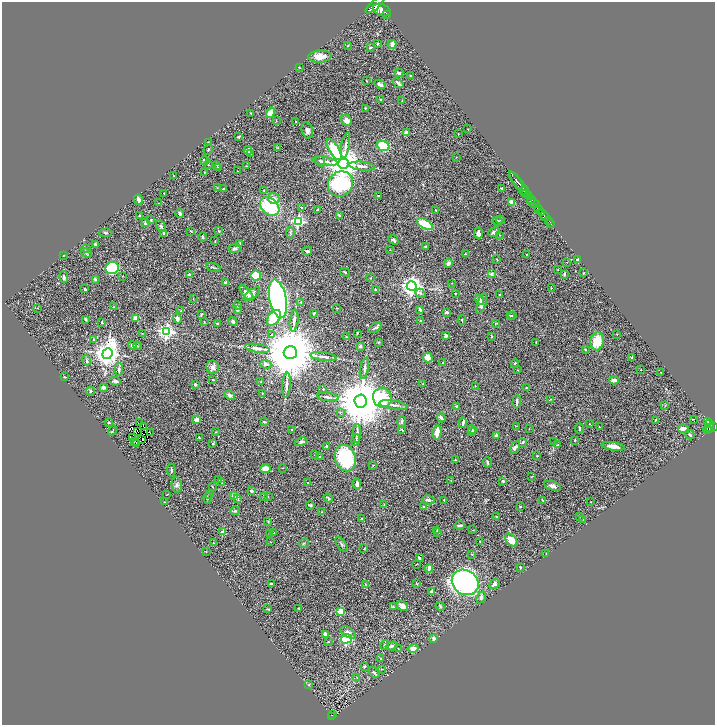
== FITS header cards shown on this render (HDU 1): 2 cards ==
NAXIS1  =                 1426
NAXIS2  =                 1446

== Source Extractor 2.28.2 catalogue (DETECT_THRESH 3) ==
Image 1426 x 1446 px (HDU 1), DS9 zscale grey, zoomed out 1/2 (1 PNG px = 2 x 2 image px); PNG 717 x 727 px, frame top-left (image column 2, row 1446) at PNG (2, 2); each listed source drawn as its Kron ellipse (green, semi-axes under 4 px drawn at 4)
Background 0.806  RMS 0.027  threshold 0.0807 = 3 sigma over >= 5 px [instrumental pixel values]
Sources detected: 411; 45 cannot appear on this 1/2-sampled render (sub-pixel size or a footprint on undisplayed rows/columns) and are neither listed nor drawn; the other 366 listed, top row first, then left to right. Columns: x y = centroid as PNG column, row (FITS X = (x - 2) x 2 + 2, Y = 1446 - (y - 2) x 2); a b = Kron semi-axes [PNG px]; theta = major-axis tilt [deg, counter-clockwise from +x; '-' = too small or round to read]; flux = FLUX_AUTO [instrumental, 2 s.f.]
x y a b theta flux
375 5 12 4 41 3500
382 10 9 6 -21 580
387 15 2 1 - 75
377 44 4 3 - 4.8
392 44 4 3 - 33
348 46 3 3 - 4.1
371 48 3 2 - 5.7
320 56 12 6 3 49
299 67 3 2 - 3
399 73 4 2 - 10
410 76 2 2 - 2.6
366 81 3 2 - 2.7
398 83 6 2 -39 18
380 84 6 4 -25 11
380 99 2 2 - 3.2
402 100 3 2 - 2.2
365 108 3 3 - 4.2
251 113 3 2 - 3.5
270 113 5 4 - 52
346 120 6 5 - 28
276 121 2 2 - 1.7
296 122 2 2 - 3.5
467 129 2 1 - 1.6
307 130 8 5 -78 17
406 133 3 3 - 42
458 134 2 2 - 1.7
239 137 3 2 - 11
208 142 3 2 - 2.5
345 145 13 3 80 18
383 146 6 4 -22 280
278 148 3 2 - 1.8
334 149 12 5 -59 200
208 150 5 2 - 3.9
248 150 4 3 - 24
250 154 3 2 - 2.9
456 157 2 2 - 1.7
204 160 5 3 - 7.4
320 161 5 3 - 7.5
325 161 13 4 -8 21
343 164 5 5 - 12000
208 165 3 2 - 2.6
217 165 3 2 - 5
246 166 2 2 - 2.4
362 166 13 3 -6 18
218 168 4 2 - 3.9
237 171 2 2 - 1.7
204 172 3 2 - 3
174 176 2 2 - 1.6
516 181 10 2 -55 1200
340 184 13 12 - 520
521 186 18 2 -51 1100
217 188 3 2 - 2.5
223 189 3 2 - 3.3
502 189 3 2 - 3.2
264 190 3 3 - 3.7
524 191 4 2 - 400
164 193 2 2 - 2.7
525 193 4 2 - 300
528 195 4 3 - 510
378 196 2 2 - 3.7
274 199 6 5 - 30
531 199 4 3 - 310
139 200 5 3 - 15
512 202 3 3 - 45
158 203 2 2 - 1.7
533 203 7 3 -29 710
270 206 11 8 -41 320
538 207 4 2 - 1200
302 208 3 3 - 7.1
539 209 4 2 - 630
318 210 3 2 - 8.5
436 210 2 2 - 3
180 213 5 3 - 11
542 213 3 3 - 510
139 215 2 2 - 3
339 215 4 2 - 3.8
545 216 5 2 - 870
150 220 3 3 - 3.8
501 220 4 3 - 4.5
548 220 3 2 - 150
298 221 4 4 - 670
498 221 5 4 - 11
146 223 3 2 - 27
425 224 9 4 -30 150
551 224 2 2 - 130
161 226 6 4 -61 8.1
191 231 4 2 - 3.6
219 231 2 2 - 5.9
494 232 6 2 24 13
106 233 7 4 2 8.5
164 233 3 3 - 8.8
290 233 6 2 -88 6.4
478 233 5 3 - 24
499 235 2 2 - 2.5
203 237 4 3 - 8.3
393 240 5 3 - 9.3
215 241 3 2 - 2.2
240 244 4 3 - 5.5
95 245 3 2 - 10
425 246 3 2 - 4
86 248 4 3 - 4.2
235 248 6 4 8 12
390 250 2 1 - 1.2
307 251 4 3 - 11
86 253 6 4 -28 8
465 254 3 3 - 2.9
527 254 2 2 - 2.1
63 255 2 1 - 1.6
497 260 3 1 - 2.3
578 260 4 3 - 7.9
567 262 2 2 - 2.3
448 263 5 3 - 19
213 267 7 2 -17 6.6
112 268 7 6 - 350
558 269 2 1 - 1.7
345 272 5 2 - 4.8
583 273 2 2 - 3.9
491 274 2 2 - 38
564 274 4 2 - 6.9
189 275 3 3 - 12
122 276 3 2 - 2.2
256 276 5 5 - 190
64 277 6 3 -80 9.1
371 278 3 2 - 2.9
95 279 3 2 - 12
226 283 3 3 - 32
452 283 2 1 - 1.2
412 286 5 4 - 3300
551 288 2 2 - 2.4
85 289 3 2 - 5.9
375 289 3 2 - 5.9
246 293 9 4 -52 25
420 293 5 3 - 8.1
455 293 2 2 - 2.5
252 294 9 3 35 12
499 294 2 1 - 2.6
193 298 2 2 - 2.1
278 299 19 8 -78 2600
480 300 5 3 - 28
301 302 3 2 - 3.8
482 304 11 3 72 25
237 305 4 4 - 7
113 307 2 2 - 1.6
37 308 2 2 - 1.8
337 308 2 2 - 2.4
420 309 4 3 - 9.8
237 310 3 3 - 6.8
181 311 3 2 - 4.4
447 312 3 2 - 9.7
314 313 3 2 - 6.2
201 314 4 2 - 4.3
510 315 4 2 - 6.9
512 315 2 2 - 3.4
136 318 4 3 - 31
274 318 9 5 53 200
85 319 4 3 - 6.3
177 319 5 3 - 21
421 320 3 2 - 6.9
462 320 4 3 - 4.7
233 321 4 3 - 13
294 321 11 3 83 15
102 322 2 2 - 7.6
204 322 3 1 - 2.1
218 323 2 2 - 4
496 323 4 2 - 3.3
375 328 7 3 32 9.2
166 331 4 4 - 1300
142 333 3 2 - 1.8
357 333 3 2 - 3.3
617 334 2 1 - 2.4
271 335 3 2 - 2.8
446 336 4 4 - 9.2
492 336 4 2 - 2.6
346 337 3 2 - 4.4
93 339 3 2 - 3.9
597 341 9 7 84 130
378 342 3 3 - 3.8
536 342 3 2 - 2.1
132 345 4 4 - 13
137 346 4 3 - 5.6
360 346 2 2 - 41
257 348 12 3 -8 21
585 349 4 2 - 3.9
290 353 6 6 - 51000
107 354 5 5 - 5900
323 357 13 3 -7 20
632 357 4 2 - 6.9
428 358 5 4 - 42
86 360 5 3 - 7.9
443 363 3 2 - 2.9
515 363 4 3 - 4.1
266 364 5 4 - 24
213 367 7 6 - 20
364 368 11 3 79 14
119 369 6 4 86 13
518 370 2 2 - 2.5
641 370 2 1 - 1.3
661 373 4 1 - 2.2
64 377 2 2 - 3.1
213 380 2 2 - 2.3
614 380 5 3 - 19
115 381 6 3 -12 15
261 381 3 2 - 2.8
423 384 3 2 - 2.5
195 385 3 3 - 11
286 385 12 3 85 19
475 386 3 2 - 2.2
103 387 3 2 - 25
526 388 2 2 - 3.2
323 389 2 1 - 2.5
90 391 4 3 - 4.4
262 393 2 1 - 1.4
230 395 5 3 - 11
328 397 11 3 -6 13
382 398 10 9 - 710
550 399 3 2 - 3.5
361 401 6 6 - 36000
517 402 6 2 88 11
393 405 14 3 -9 20
665 405 3 2 - 3.6
456 406 3 2 - 4.5
340 413 3 2 - 2.4
441 418 4 3 - 12
693 419 2 1 - 6.6
197 420 4 3 - 24
655 420 3 2 - 2.5
708 421 4 2 - 170
264 422 3 2 - 7.6
402 422 6 3 86 8.4
109 423 4 2 - 4.8
139 423 2 1 - 2
463 423 5 2 - 15
590 424 3 2 - 1.6
709 424 2 2 - 140
143 426 2 1 - 1.1
516 426 2 2 - 2.3
599 427 2 2 - 2.4
529 428 2 2 - 2.1
580 428 6 3 88 6.2
709 428 2 2 - 220
712 428 6 4 17 420
472 429 4 3 - 5.3
683 429 5 3 - 40
707 429 4 3 - 260
291 430 2 2 - 1.6
402 430 4 3 - 5.9
112 431 5 2 - 4
138 431 3 1 - 0.61
216 432 3 2 - 2.3
437 432 7 3 80 66
472 432 4 4 - 7.6
150 433 2 1 - 2.6
357 433 9 3 88 14
496 435 2 2 - 12
690 435 5 3 - 9.5
133 437 2 1 - 2.1
199 437 2 2 - 3.9
142 439 2 1 - 1.3
356 440 6 3 82 7.8
575 440 3 2 - 2.6
554 441 3 2 - 2.5
134 442 3 1 - 1.5
301 442 6 3 13 15
523 442 4 3 - 6
136 443 2 1 - 150
213 444 3 2 - 3.6
558 445 3 2 - 2.6
326 446 3 2 - 8
613 446 11 3 -9 53
515 447 7 4 59 15
314 455 2 1 - 1.5
319 456 3 2 - 3.3
537 456 2 2 - 5.9
345 458 13 10 -69 380
455 460 3 2 - 3.1
487 462 5 2 - 6
373 465 2 2 - 3.4
283 468 3 2 - 1.6
265 469 5 4 - 68
171 470 7 3 -84 8.1
532 476 4 2 - 2.4
218 480 2 2 - 2.6
451 481 2 2 - 1.7
503 481 4 3 - 5.8
222 483 2 1 - 1.4
308 483 2 2 - 2.8
357 484 5 3 - 15
177 485 7 5 -81 13
553 486 8 4 -17 22
212 487 3 2 - 3.2
251 491 3 2 - 15
209 494 2 2 - 2.1
166 495 2 1 - 1.8
234 496 2 2 - 87
263 496 3 2 - 2
268 497 3 1 - 1.5
208 498 6 3 -90 6.8
328 498 5 3 - 5.7
238 499 4 3 - 4.1
428 500 6 3 -13 17
444 500 2 2 - 2
542 500 4 3 - 5.1
164 502 2 1 - 2
591 502 2 1 - 2.3
310 505 4 3 - 7.8
384 505 3 2 - 2.2
423 506 3 3 - 3.9
520 506 3 2 - 4.2
235 511 5 4 - 7.6
322 512 3 2 - 3.3
497 517 3 2 - 2.7
579 517 3 2 - 2.7
362 518 3 2 - 3.6
582 519 2 2 - 1.8
268 521 3 2 - 3.1
459 525 5 2 - 9.2
437 530 4 2 - 2.8
473 530 3 2 - 2.2
223 532 2 2 - 77
274 532 3 2 - 2
438 532 3 3 - 4.6
269 534 4 2 - 2.3
511 540 7 5 -47 79
270 542 2 2 - 1.6
480 542 2 2 - 3.8
213 543 2 2 - 1.8
304 543 5 2 - 4.8
342 544 8 3 -55 7.9
364 548 3 2 - 3.8
206 552 2 2 - 1.9
546 553 2 2 - 1.7
472 554 3 3 - 4.4
419 558 3 2 - 4
416 564 3 1 - 1.9
520 567 4 2 - 4.4
429 568 4 3 - 38
465 582 14 12 -33 1600
417 583 3 2 - 2.3
271 584 3 2 - 6.1
365 584 3 2 - 2.6
495 584 5 4 - 15
431 592 3 3 - 9
481 597 6 4 64 11
403 606 6 4 -32 26
440 606 5 3 - 4.4
393 607 3 3 - 3.4
298 608 2 1 - 2.2
267 609 3 2 - 3.3
341 611 3 3 - 160
348 632 8 5 -33 20
326 634 4 3 - 24
434 638 4 3 - 12
346 639 5 4 - 360
328 642 3 2 - 3.4
384 645 5 2 - 4.6
392 646 6 3 19 11
398 649 2 1 - 2.3
413 649 5 3 - 32
381 659 3 2 - 3.4
364 666 3 2 - 7
381 669 3 2 - 2.5
374 673 6 3 -43 7.7
357 678 3 2 - 2.2
308 685 3 2 - 2.1
332 715 2 1 - 25
332 717 4 2 - 110
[45 sub-pixel or undisplayed-footprint detections neither listed nor drawn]